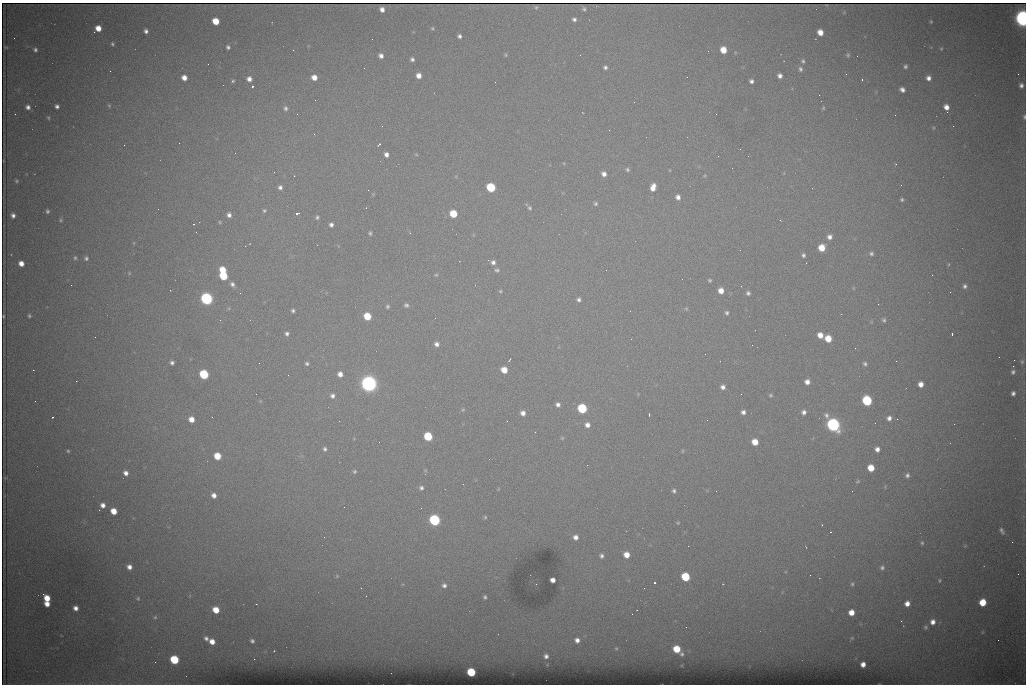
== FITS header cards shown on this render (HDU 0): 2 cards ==
NAXIS1  =                 1024 /fastest changing axis
NAXIS2  =                  682 /next to fastest changing axis

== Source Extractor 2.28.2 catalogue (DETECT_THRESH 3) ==
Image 1024 x 682 px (HDU 0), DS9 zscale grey, 1 PNG px = 1 image px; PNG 1028 x 686 px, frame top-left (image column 1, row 682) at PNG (2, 3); no overlay
Background 4170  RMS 41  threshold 124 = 3 sigma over >= 5 px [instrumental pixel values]
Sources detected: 246; all 246 listed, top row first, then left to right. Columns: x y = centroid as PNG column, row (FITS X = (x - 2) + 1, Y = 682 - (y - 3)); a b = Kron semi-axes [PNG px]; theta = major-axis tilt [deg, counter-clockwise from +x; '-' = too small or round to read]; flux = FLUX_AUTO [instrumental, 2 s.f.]
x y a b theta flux
536 7 3 3 - 3.0e+03
382 9 5 4 - 1.5e+04
584 9 4 3 - 4.5e+03
1023 18 8 6 -82 1.6e+06
574 19 5 4 - 7.3e+03
216 21 5 5 - 5.4e+04
931 22 3 3 - 2.7e+03
98 28 5 5 - 3.1e+04
432 28 5 4 - 3.7e+03
146 31 4 4 - 8.9e+03
820 32 5 5 - 2.9e+04
459 36 4 4 - 7.6e+03
14 38 2 2 - 1.5e+03
112 44 4 4 - 4.1e+03
6 47 3 2 - 1.9e+03
228 47 4 4 - 6.4e+03
941 49 4 4 - 2.9e+03
35 50 5 4 - 6.3e+03
723 50 6 5 - 4.3e+04
506 55 5 3 - 3.0e+03
848 55 6 4 -80 4.2e+03
381 56 5 5 - 1.3e+04
857 56 2 2 - 1.4e+03
412 59 4 4 - 7.1e+03
803 61 5 4 - 5.1e+03
208 64 2 2 - 2.7e+03
905 66 5 4 - 5.6e+03
605 67 4 4 - 6.7e+03
800 69 7 5 -75 7.2e+03
1018 74 2 2 - 1.4e+04
419 76 5 5 - 1.9e+04
780 76 5 4 - 1.2e+04
314 77 5 5 - 2.4e+04
184 78 5 5 - 2.1e+04
928 78 5 5 - 1.3e+04
249 79 6 5 - 1.5e+04
862 79 3 2 - 5.1e+03
233 81 5 3 - 4.3e+03
751 81 4 4 - 8.6e+03
1021 85 6 5 - 9.8e+03
252 86 3 3 - 8.8e+04
902 90 6 4 -33 1.2e+04
109 105 5 4 - 3.7e+03
57 106 4 4 - 8.3e+03
28 107 6 5 - 1.1e+04
946 107 6 5 - 1.9e+04
286 108 7 6 - 8.1e+03
823 108 4 4 - 3.1e+03
947 112 2 2 - 3.3e+03
297 114 3 2 - 2.8e+03
1024 117 7 4 -89 5.4e+03
48 118 4 4 - 3.3e+03
382 126 2 2 - 1.8e+03
179 143 2 2 - 3.6e+03
380 144 4 2 - 7.6e+03
124 145 2 2 - 2.0e+03
740 149 3 2 - 2.9e+03
235 153 2 2 - 1.1e+03
386 154 5 4 - 1.2e+04
416 154 5 3 - 2.5e+03
896 164 3 3 - 2.4e+03
627 169 6 5 - 5.3e+03
604 174 6 5 - 1.4e+04
294 176 2 2 - 1.9e+03
16 181 5 5 - 4.5e+03
280 187 5 5 - 8.8e+03
491 187 6 5 - 1.8e+05
653 187 8 5 74 2.4e+04
812 188 2 2 - 3.6e+03
368 190 2 2 - 8.7e+03
678 197 5 5 - 1.3e+04
902 200 4 4 - 4.8e+03
595 204 6 5 - 5.5e+03
530 208 6 5 - 4.9e+03
47 211 4 4 - 5.4e+03
264 211 5 4 - 4.1e+03
297 214 4 3 - 6.7e+03
453 214 6 5 - 8.4e+04
13 215 5 4 - 1.1e+04
229 215 6 5 - 1.1e+04
317 217 5 4 - 4.8e+03
61 220 5 4 - 3.6e+03
780 220 3 2 - 2.7e+03
220 222 4 3 - 3.0e+03
194 224 3 2 - 4.3e+03
331 225 4 4 - 8.9e+03
370 233 5 4 - 4.6e+03
830 237 6 6 - 1.3e+04
822 248 6 5 - 4.9e+04
871 254 6 5 - 6.3e+03
803 255 5 4 - 6.1e+03
75 258 5 4 - 4.2e+03
86 258 6 5 - 6.3e+03
488 260 3 2 - 2.4e+03
493 262 5 5 - 1.0e+04
21 263 5 5 - 2.2e+04
949 264 5 3 - 2.8e+03
223 270 6 5 - 5.1e+04
497 270 6 5 - 6.0e+03
606 270 2 2 - 1.2e+03
129 273 5 4 - 3.2e+03
436 275 5 4 - 3.3e+03
932 275 2 2 - 1.3e+03
223 276 6 5 - 1.2e+05
710 280 4 4 - 4.2e+03
232 284 6 5 - 9.0e+03
71 285 2 2 - 7.2e+03
965 286 6 5 - 8.0e+03
500 291 5 4 - 3.6e+03
721 291 5 5 - 2.7e+04
748 293 5 5 - 6.8e+03
206 299 6 6 - 6.9e+05
579 300 5 5 - 7.6e+03
878 304 2 2 - 1.2e+03
406 305 6 5 - 6.6e+03
387 306 5 4 - 4.8e+03
686 309 6 4 1 3.7e+03
293 311 4 3 - 5.6e+03
727 313 5 5 - 5.9e+03
841 314 3 2 - 2.5e+03
4 316 3 2 - 2.8e+03
29 316 5 5 - 5.1e+03
367 316 6 5 - 7.9e+04
884 320 5 5 - 5.4e+03
755 330 2 2 - 1.5e+03
287 334 5 5 - 7.4e+03
952 334 3 3 - 2.7e+03
820 335 6 5 - 2.6e+04
828 339 6 5 - 5.3e+04
437 344 6 5 - 1.1e+04
752 345 2 2 - 4.1e+03
509 360 4 2 - 2.3e+03
1014 360 3 2 - 2.3e+03
1022 362 7 5 89 5.8e+03
172 363 4 4 - 7.9e+03
259 363 2 2 - 1.7e+03
307 363 6 5 - 5.8e+03
865 364 5 4 - 5.7e+03
1013 366 2 2 - 2.1e+04
33 370 2 2 - 2.0e+03
504 370 5 5 - 4.2e+04
1013 372 6 5 - 7.3e+03
204 374 6 5 - 2.1e+05
340 374 6 5 - 1.8e+04
288 375 2 2 - 1.6e+03
76 381 2 2 - 1.5e+03
807 382 5 5 - 1.6e+04
369 384 8 7 - 1.5e+06
921 384 5 5 - 2.0e+04
723 387 5 5 - 1.2e+04
1013 393 5 4 - 9.0e+03
256 394 2 2 - 1.7e+03
770 395 6 5 - 4.9e+03
332 396 6 6 - 1.1e+04
35 401 2 2 - 1.7e+03
867 401 6 6 - 2.5e+05
558 405 5 5 - 9.9e+03
582 408 6 5 - 2.2e+05
463 410 4 4 - 3.0e+03
743 412 5 5 - 1.1e+04
804 412 6 5 - 1.1e+04
523 413 5 5 - 1.5e+04
649 414 3 2 - 2.7e+03
52 417 3 2 - 3.3e+03
889 418 5 5 - 1.1e+04
191 419 5 5 - 2.7e+04
339 421 2 2 - 1.4e+03
507 421 2 2 - 1.3e+03
875 423 2 2 - 1.7e+03
954 424 2 2 - 9.3e+03
587 425 6 6 - 1.5e+04
833 425 7 6 - 9.2e+05
535 432 3 2 - 3.0e+03
428 436 6 5 - 1.4e+05
562 438 5 4 - 3.3e+03
755 442 5 5 - 4.1e+04
325 449 6 5 - 7.1e+03
877 449 5 5 - 1.4e+04
68 451 4 4 - 3.5e+03
682 451 5 3 - 2.8e+03
217 456 6 5 - 6.2e+04
587 465 2 2 - 3.5e+03
871 468 5 5 - 5.0e+04
425 470 5 3 - 2.8e+03
355 471 5 5 - 4.5e+03
126 473 5 4 - 1.4e+04
907 475 6 5 - 7.5e+03
858 481 6 5 - 3.9e+03
463 484 2 2 - 1.4e+03
421 488 6 6 - 7.5e+03
674 491 5 5 - 6.4e+03
716 491 3 2 - 2.2e+03
852 491 2 2 - 1.3e+03
214 495 6 5 - 1.6e+04
103 505 5 5 - 1.4e+04
344 507 2 2 - 3.7e+03
114 511 5 5 - 4.0e+04
485 517 4 4 - 3.6e+03
434 520 6 6 - 4.3e+05
678 523 4 3 - 2.8e+03
1002 531 9 5 -66 8.0e+03
831 532 2 2 - 1.9e+03
576 537 5 5 - 1.4e+04
922 543 5 4 - 4.4e+03
806 547 3 2 - 1.6e+03
627 555 6 5 - 3.2e+04
601 556 6 5 - 8.0e+03
129 567 7 6 - 1.7e+04
882 567 7 6 - 8.8e+03
337 576 5 4 - 2.8e+03
685 577 6 5 - 1.4e+05
553 580 4 4 - 1.6e+04
939 580 5 5 - 3.7e+03
654 583 3 3 - 9.9e+04
536 584 2 2 - 1.3e+03
852 584 7 5 80 5.3e+03
444 585 7 6 - 9.7e+03
43 594 3 2 - 1.0e+04
485 597 4 3 - 5.1e+03
47 598 6 5 - 4.1e+04
138 598 7 7 - 6.4e+03
983 602 6 5 - 7.2e+04
47 604 5 5 - 2.4e+04
256 604 2 2 - 1.5e+03
907 604 6 6 - 2.0e+04
76 608 5 4 - 1.5e+04
216 610 6 5 - 4.8e+04
851 612 5 5 - 3.2e+04
155 617 5 5 - 5.2e+03
933 622 7 6 - 1.9e+04
926 627 6 6 - 5.8e+03
982 632 6 4 89 3.1e+03
206 638 5 5 - 8.8e+03
852 638 5 4 - 3.3e+03
577 640 5 4 - 1.3e+04
252 641 4 4 - 5.9e+03
212 642 6 5 - 2.5e+04
616 648 4 3 - 2.3e+03
677 649 6 5 - 6.8e+04
274 651 2 2 - 1.7e+03
682 654 4 3 - 4.2e+03
546 656 4 4 - 8.2e+03
254 659 2 2 - 5.3e+03
174 660 6 5 - 1.5e+05
863 664 5 4 - 1.8e+04
471 672 5 5 - 1.4e+05
At the frame edge (FLAGS 8, measured only in part): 2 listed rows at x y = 1023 18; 1024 117